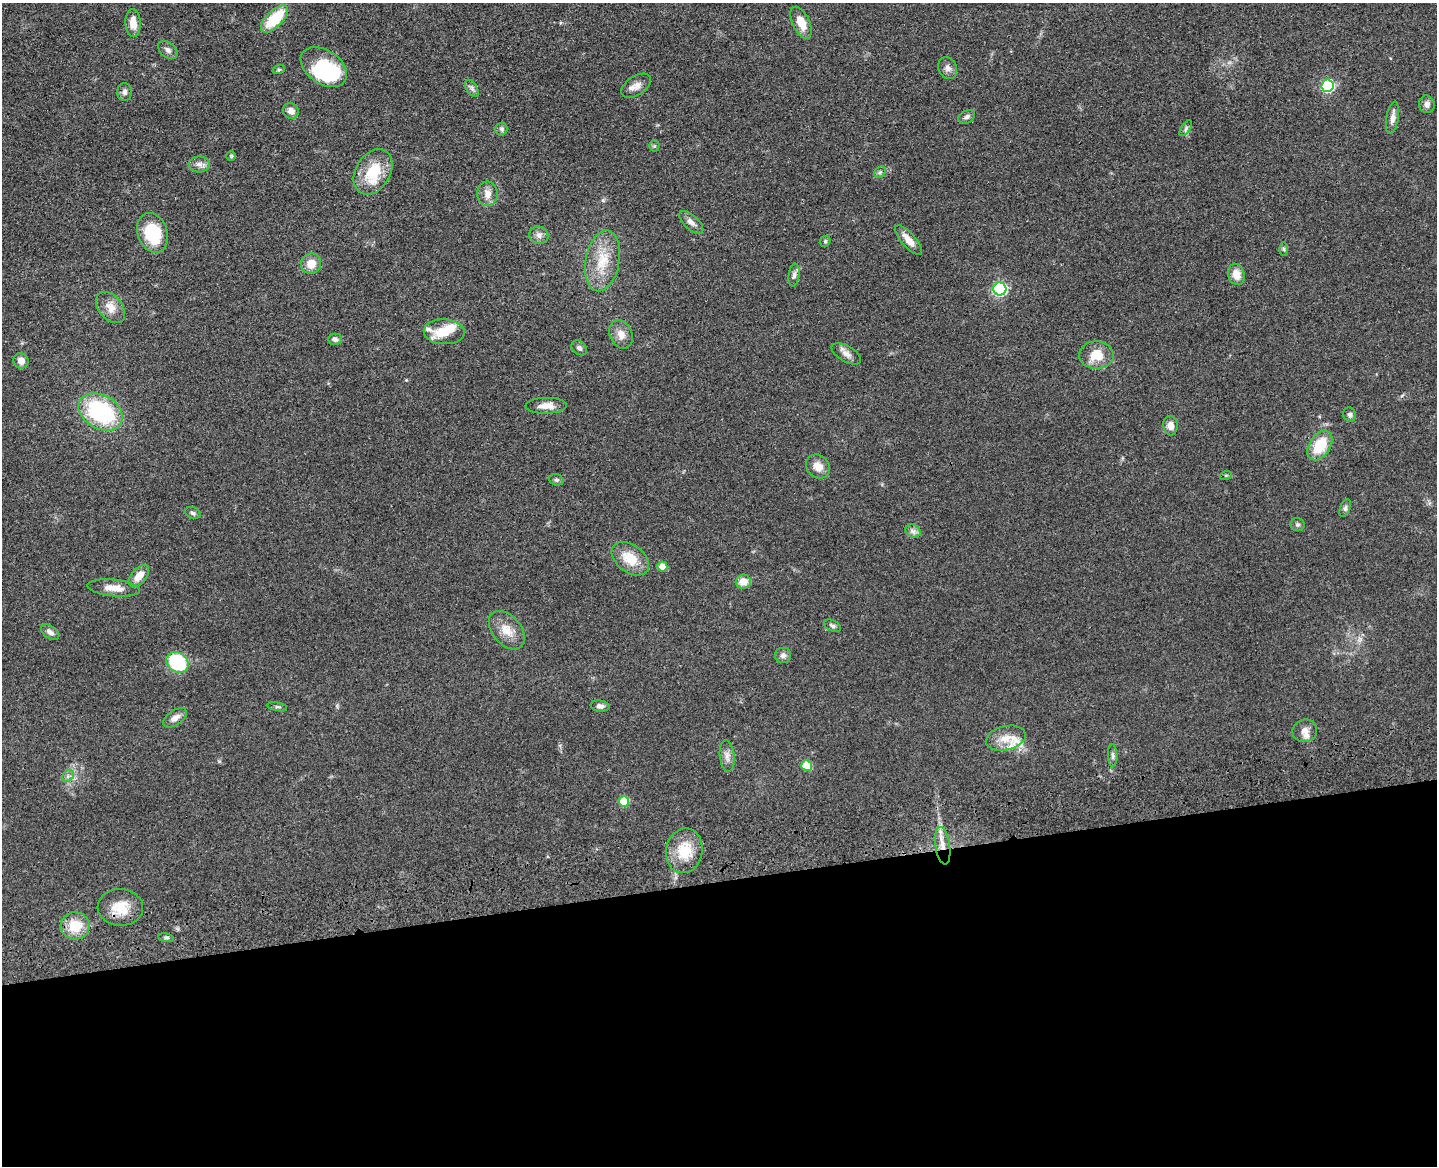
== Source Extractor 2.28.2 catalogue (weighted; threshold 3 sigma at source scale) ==
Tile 11 of 3 x 4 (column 2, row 4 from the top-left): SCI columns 1699-3133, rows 117-1280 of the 4726 x 4887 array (HDU 1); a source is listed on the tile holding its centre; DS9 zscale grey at full resolution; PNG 1439 x 1168 px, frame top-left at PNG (2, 3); each listed source drawn as its Kron ellipse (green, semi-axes under 4 px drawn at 4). Shown black and unused: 25% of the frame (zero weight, under 3 of 4 exposures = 6% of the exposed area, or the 3 px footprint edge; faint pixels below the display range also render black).
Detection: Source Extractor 2.28.2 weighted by HDU 2 'WHT'; one run over the whole footprint, this tile lists its part. Background 0.0547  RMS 0.0057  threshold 0.0257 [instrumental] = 3 sigma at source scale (4.5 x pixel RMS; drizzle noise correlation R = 1.50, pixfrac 1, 0.05/0.05 arcsec/px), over >= 5 px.
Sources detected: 87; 3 inside a brighter object's white glare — neither listed nor drawn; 5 inside a brighter listed object's ellipse — not listed separately; the other 79 listed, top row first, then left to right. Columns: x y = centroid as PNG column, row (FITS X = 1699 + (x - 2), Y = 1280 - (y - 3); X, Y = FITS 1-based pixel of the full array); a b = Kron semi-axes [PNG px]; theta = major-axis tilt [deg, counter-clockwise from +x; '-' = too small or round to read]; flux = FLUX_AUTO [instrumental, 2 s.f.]
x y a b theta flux
274 19 17 8 45 24
133 23 14 7 -88 5.5
801 23 17 8 -65 8.8
168 50 11 7 -39 2.2
324 67 26 16 -35 30
948 68 11 9 -67 2.7
279 69 6 4 19 0.73
636 86 16 9 34 4.2
1328 86 6 6 - 71
472 88 10 5 -57 1.6
125 92 9 7 -89 1.9
1427 104 9 7 -80 2.5
291 111 8 7 - 3.8
966 117 9 6 29 1.8
1392 118 16 6 81 3.4
1186 128 9 4 55 1.2
501 129 6 6 - 1.2
654 146 5 5 - 0.77
231 156 4 4 - 0.82
199 164 10 8 3 2.7
373 172 24 17 58 19
880 172 6 5 - 1.1
487 194 12 10 -87 4.7
691 222 15 7 -41 3.2
153 233 20 15 -70 27
539 235 10 8 -26 2.5
909 240 18 7 -49 5.3
825 241 6 5 - 0.84
1284 249 6 4 -89 0.85
602 261 31 17 79 17
311 264 10 10 - 6.4
1236 274 11 8 -74 6.4
794 275 11 5 81 1.8
1000 289 6 6 - 98
111 308 18 11 -50 5.9
444 332 20 12 -2 11
621 334 15 11 -66 4.9
335 339 7 5 0 2.1
579 348 9 6 -40 1.8
846 354 16 8 -30 3.4
1096 355 17 13 -1 11
21 361 8 7 - 3.5
546 406 20 8 1 5.3
101 412 23 17 -30 58
1350 415 7 6 - 1.6
1170 426 9 7 -85 4.4
1320 445 16 10 55 18
818 466 13 11 -43 5.9
1226 475 6 4 18 0.63
556 480 7 5 -19 1.1
1345 508 9 5 70 1.4
193 513 8 5 -21 1.2
1297 525 7 6 - 1.2
913 531 8 6 -33 2
630 559 21 13 -37 13
662 566 5 5 - 6.7
139 576 13 7 49 6.5
743 581 7 7 - 6.4
114 588 26 8 -6 7
832 626 9 5 -26 1.5
507 630 22 14 -50 8.4
50 632 10 6 -34 2.4
783 655 8 7 - 2
177 662 12 9 -37 38
600 706 9 5 -8 2.1
277 707 10 3 -11 0.88
175 718 13 7 34 3.7
1305 731 12 11 - 4.3
1006 738 20 12 14 7.9
727 756 16 7 -84 3.5
1113 756 12 4 -88 1.6
807 765 5 5 - 17
68 776 7 5 44 1.4
624 801 5 5 - 16
943 846 19 7 -81 6.4
684 851 22 18 80 15
120 907 23 18 -3 12
75 926 14 13 - 13
166 938 8 4 -8 0.97
Overlapping masked pixels (flux is a lower limit): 2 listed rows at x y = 943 846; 120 907